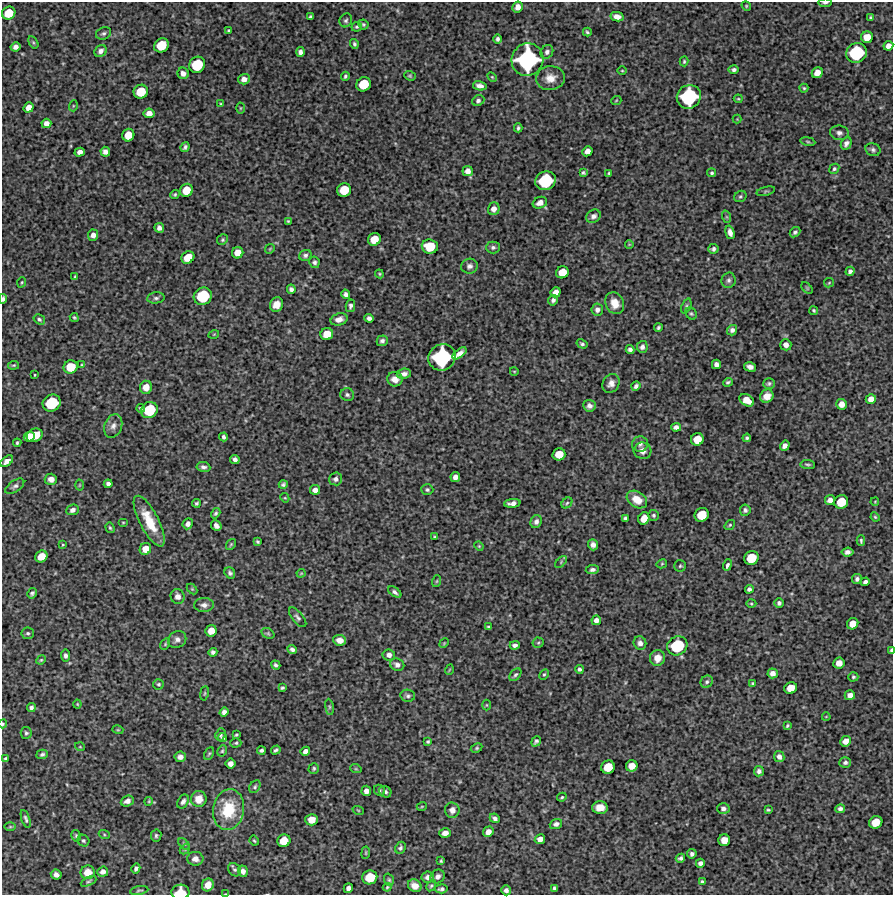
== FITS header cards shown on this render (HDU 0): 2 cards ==
NAXIS1  =                  891 /Length X axis
NAXIS2  =                  893 /Length Y axis

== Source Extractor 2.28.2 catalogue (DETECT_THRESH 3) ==
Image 891 x 893 px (HDU 0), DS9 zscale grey, 1 PNG px = 1 image px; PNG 895 x 897 px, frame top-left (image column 1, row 893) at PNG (2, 2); each listed source drawn as its Kron ellipse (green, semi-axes under 4 px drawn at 4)
Background 6520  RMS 300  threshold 912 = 3 sigma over >= 5 px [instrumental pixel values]
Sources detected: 369; all 369 listed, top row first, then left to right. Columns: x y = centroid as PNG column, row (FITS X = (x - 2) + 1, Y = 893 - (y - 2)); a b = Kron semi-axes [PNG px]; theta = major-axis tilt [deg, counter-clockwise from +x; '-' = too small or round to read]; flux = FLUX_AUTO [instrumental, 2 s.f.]
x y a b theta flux
825 3 6 3 5 4.7e+04
746 6 5 4 - 2.3e+04
518 7 5 5 - 1.2e+05
9 13 7 6 - 3.8e+05
311 17 3 3 - 3.6e+04
617 17 6 4 -13 1.3e+05
870 18 4 3 - 2.8e+04
346 20 7 6 - 4.4e+04
363 24 5 4 - 3.1e+04
357 27 5 5 - 3.4e+04
229 30 3 3 - 2.5e+04
587 32 4 3 - 2.9e+04
103 33 8 6 23 5.1e+04
867 37 6 6 - 2.4e+05
498 39 5 4 - 5.1e+04
33 42 6 4 -59 2.9e+04
354 44 5 4 - 3.8e+04
161 45 8 6 39 5.0e+05
888 46 5 4 - 1.2e+05
16 47 5 4 - 9.3e+04
101 51 7 5 47 7.9e+04
300 52 5 4 - 7.6e+04
547 52 7 6 - 6.6e+04
856 53 10 9 - 1.2e+06
527 60 16 15 - 2.6e+06
684 61 5 3 - 2.6e+04
197 65 8 7 - 6.9e+05
734 70 5 4 - 5.1e+04
622 71 5 3 - 1.8e+04
183 73 6 5 - 8.8e+04
817 73 6 5 - 1.7e+05
345 76 4 3 - 3.4e+04
410 76 6 4 -22 3.1e+04
492 77 6 3 -45 2.4e+04
550 78 14 12 6 2.3e+05
244 79 6 5 - 1.1e+05
364 84 7 7 - 5.1e+05
480 86 7 4 -11 9.1e+04
804 88 4 4 - 2.7e+04
141 92 7 6 - 4.6e+05
689 97 12 11 - 1.6e+06
738 99 4 3 - 2.1e+04
478 101 6 5 - 5.4e+04
616 101 5 3 - 1.7e+04
221 104 4 2 - 1.7e+04
73 106 5 3 - 2.0e+04
29 107 5 4 - 1.3e+05
240 108 5 3 - 1.9e+04
149 113 5 5 - 1.3e+05
737 119 4 4 - 1.9e+04
46 123 5 4 - 1.0e+05
518 128 4 3 - 3.8e+04
839 133 9 7 -7 7.6e+04
128 135 6 6 - 2.9e+05
808 141 7 4 -9 2.9e+04
846 144 7 5 63 7.3e+04
185 147 5 3 - 4.7e+04
873 150 8 6 -21 5.5e+04
587 151 5 4 - 1.3e+05
80 152 5 4 - 1.0e+05
105 152 5 5 - 8.5e+04
834 169 5 4 - 4.0e+04
468 171 5 5 - 1.1e+05
583 173 4 3 - 3.0e+04
609 173 3 3 - 2.2e+04
712 173 4 4 - 3.7e+04
545 181 10 9 - 1.2e+06
186 190 7 6 - 3.3e+05
344 190 7 6 - 4.4e+05
766 191 9 2 15 2.2e+04
175 194 5 4 - 3.1e+04
740 196 6 5 - 3.5e+04
540 203 7 5 22 1.2e+05
494 209 6 6 - 1.0e+05
593 216 7 6 - 7.8e+04
727 217 6 4 -71 2.5e+04
288 221 3 3 - 2.3e+04
159 228 5 4 - 7.9e+04
730 232 7 4 -74 1.1e+05
795 232 6 4 42 4.5e+04
93 235 5 5 - 9.2e+04
374 239 6 6 - 3.2e+05
222 240 5 5 - 3.2e+04
629 244 4 2 - 1.7e+04
430 246 8 7 - 4.8e+05
493 247 7 6 - 5.3e+04
270 249 5 4 - 2.2e+04
713 249 5 5 - 4.8e+04
238 253 6 5 - 2.0e+05
305 255 6 5 - 5.0e+04
188 257 7 5 38 3.1e+05
314 262 6 5 - 4.9e+04
470 266 8 7 - 7.6e+04
850 271 5 4 - 6.5e+04
562 272 6 6 - 3.0e+05
379 274 4 3 - 2.2e+04
75 277 4 3 - 2.7e+04
729 280 8 7 - 5.8e+04
22 282 5 4 - 2.3e+04
829 283 5 4 - 2.3e+04
807 288 7 4 -46 2.2e+04
291 289 5 4 - 6.2e+04
556 292 5 5 - 1.3e+05
346 294 5 4 - 6.9e+04
203 296 9 8 - 9.0e+05
156 298 9 5 6 5.0e+04
3 299 5 3 - 5.0e+04
553 300 5 4 - 6.3e+04
615 303 11 9 -66 2.5e+05
277 304 7 6 - 1.9e+05
350 306 6 4 78 5.2e+04
686 306 8 4 69 3.7e+04
597 310 6 6 - 8.6e+04
814 311 4 4 - 3.0e+04
691 313 6 5 - 3.5e+04
74 318 5 3 - 2.8e+04
369 318 5 4 - 6.4e+04
39 319 6 4 -33 3.7e+04
339 319 9 6 17 1.1e+05
658 328 4 3 - 3.6e+04
732 330 5 5 - 7.4e+04
214 334 5 3 - 1.7e+04
327 334 6 6 - 3.0e+05
382 341 5 5 - 5.7e+04
582 344 6 4 -31 3.6e+04
786 345 6 5 - 1.1e+05
642 347 6 5 - 6.8e+04
630 349 4 4 - 6.3e+04
460 353 8 4 38 1.2e+05
442 357 14 13 - 1.9e+06
716 364 5 4 - 7.9e+04
14 365 5 3 - 2.5e+04
82 365 3 3 - 2.3e+04
71 367 7 6 - 4.0e+05
750 367 6 4 -14 1.0e+05
514 371 4 3 - 1.6e+04
404 374 7 5 9 7.3e+04
35 375 3 2 - 1.6e+04
395 379 8 7 - 1.4e+05
728 382 5 4 - 3.6e+04
611 383 10 8 55 1.2e+05
769 383 6 5 - 3.7e+04
636 386 5 4 - 5.7e+04
146 387 6 6 - 1.8e+05
347 395 7 6 - 5.2e+04
767 396 7 6 - 1.8e+05
871 399 5 5 - 1.4e+05
747 400 8 5 -30 2.5e+05
52 403 9 8 - 8.3e+05
841 404 5 5 - 1.5e+05
589 406 6 6 - 8.4e+04
141 408 4 3 - 3.1e+04
149 410 8 7 - 7.4e+05
113 426 12 8 70 1.2e+05
676 427 5 4 - 7.8e+04
35 435 8 6 26 4.3e+05
29 437 6 5 - 2.3e+05
223 437 4 3 - 4.6e+04
747 438 4 4 - 3.8e+04
697 439 6 6 - 3.2e+05
17 443 4 3 - 3.1e+04
640 444 8 8 - 7.9e+04
785 446 5 4 - 9.6e+04
643 451 9 8 - 1.4e+05
559 454 6 6 - 2.9e+05
235 460 5 4 - 7.2e+04
7 461 7 4 38 1.0e+05
808 465 7 3 -5 3.4e+04
203 467 7 5 -7 5.9e+04
455 477 5 4 - 1.0e+05
51 479 6 5 - 1.2e+05
336 479 6 6 - 6.8e+04
108 484 4 4 - 6.1e+04
283 484 4 4 - 4.5e+04
79 485 5 3 - 1.8e+04
15 486 11 5 34 6.4e+04
315 490 5 5 - 1.1e+05
427 490 6 5 - 3.8e+04
285 498 5 3 - 2.0e+04
637 500 11 8 -32 2.9e+05
830 500 5 5 - 1.1e+05
841 502 7 6 - 4.2e+05
875 502 4 4 - 1.9e+04
196 503 4 4 - 3.7e+04
512 503 8 4 5 9.3e+04
567 503 6 5 - 3.7e+04
72 510 6 5 - 8.5e+04
745 510 6 5 - 4.8e+04
216 513 5 4 - 3.7e+04
653 515 5 5 - 3.6e+04
702 515 7 6 - 4.3e+05
875 517 5 4 - 2.4e+04
625 518 4 4 - 4.7e+04
644 518 6 5 - 2.3e+05
149 521 28 9 -63 5.7e+05
123 522 5 3 - 1.9e+04
536 522 7 5 65 7.2e+04
188 524 5 5 - 8.1e+04
730 525 6 4 37 2.7e+04
216 526 5 5 - 8.4e+04
110 528 5 4 - 3.0e+04
435 537 4 3 - 2.9e+04
861 541 5 3 - 3.2e+04
257 542 4 3 - 3.1e+04
231 544 6 4 54 2.5e+04
63 545 4 3 - 1.9e+04
593 545 5 5 - 8.8e+04
479 546 5 4 - 2.1e+04
145 549 6 5 - 2.0e+05
848 552 6 4 7 7.9e+04
41 556 6 5 - 2.7e+05
751 558 7 7 - 4.8e+05
561 562 7 4 47 3.2e+04
662 564 5 4 - 2.2e+04
727 565 6 3 68 5.5e+04
680 566 6 5 - 3.3e+04
592 570 6 4 8 6.2e+04
230 573 6 5 - 4.8e+04
301 573 4 4 - 1.7e+04
857 579 5 5 - 6.1e+04
437 581 6 4 71 2.3e+04
865 582 5 4 - 6.0e+04
192 589 6 4 -45 2.2e+04
749 589 4 4 - 5.6e+04
395 592 7 4 -36 5.6e+04
32 593 5 4 - 4.1e+04
178 596 7 7 - 1.0e+05
779 603 4 4 - 5.5e+04
751 604 5 3 - 2.3e+04
204 605 10 7 2 9.5e+04
298 617 12 5 -51 6.2e+04
596 620 5 4 - 9.1e+04
853 624 6 5 - 2.0e+05
489 627 3 3 - 3.5e+04
211 631 6 5 - 2.1e+05
28 633 6 6 - 4.3e+04
268 633 7 5 -31 3.1e+04
177 639 9 8 - 9.7e+04
340 640 6 5 - 1.3e+05
444 643 5 4 - 2.0e+04
538 643 5 5 - 2.7e+04
640 643 7 6 - 8.8e+04
165 644 6 4 61 2.6e+04
515 645 5 4 - 6.4e+04
677 646 10 9 - 9.9e+05
292 649 5 4 - 6.0e+04
891 650 4 3 - 3.3e+04
213 652 4 4 - 5.1e+04
389 655 6 5 - 8.4e+04
66 656 6 4 -83 6.4e+04
657 658 8 7 - 1.9e+05
41 660 5 4 - 2.2e+04
839 663 5 5 - 1.6e+05
276 665 5 4 - 4.5e+04
397 665 7 6 - 7.6e+04
579 669 4 4 - 4.3e+04
449 670 5 3 - 1.5e+04
773 673 5 5 - 1.0e+05
544 674 6 4 61 2.8e+04
515 675 7 5 50 3.9e+04
853 677 5 4 - 3.2e+04
707 682 6 5 - 4.3e+04
753 683 3 3 - 2.9e+04
158 684 5 5 - 3.3e+04
282 688 4 3 - 3.2e+04
791 688 6 5 - 2.6e+05
204 693 7 3 81 2.5e+04
850 695 5 4 - 1.1e+05
408 696 7 6 - 4.7e+04
77 704 4 4 - 1.8e+04
487 705 5 3 - 1.7e+04
31 707 4 4 - 5.5e+04
329 707 8 4 -82 3.7e+04
224 712 5 4 - 8.1e+04
826 717 4 2 - 1.4e+04
3 724 4 3 - 2.5e+04
787 726 4 3 - 2.8e+04
118 730 5 3 - 1.9e+04
26 733 6 5 - 3.7e+04
220 735 6 5 - 3.5e+04
236 735 4 3 - 2.7e+04
222 738 4 4 - 3.7e+04
428 741 4 3 - 2.8e+04
536 741 5 4 - 4.9e+04
845 741 5 5 - 1.5e+05
236 743 5 4 - 3.1e+04
80 747 5 3 - 1.7e+04
477 748 6 4 27 2.8e+04
261 750 4 3 - 4.3e+04
276 750 5 3 - 3.8e+04
222 751 6 4 63 2.8e+04
305 751 5 4 - 9.4e+04
42 754 6 4 17 4.8e+04
209 754 7 4 62 3.0e+04
180 757 5 5 - 8.8e+04
779 757 5 5 - 9.0e+04
5 758 3 3 - 2.8e+04
845 762 6 5 - 5.2e+04
230 764 5 5 - 1.1e+05
632 766 6 5 - 2.1e+05
608 767 7 6 - 4.1e+05
314 768 5 5 - 3.9e+04
356 769 6 3 -18 2.0e+04
759 771 5 5 - 6.1e+04
255 787 7 5 52 3.9e+04
379 790 6 5 - 3.7e+04
366 791 5 4 - 1.0e+05
385 792 6 5 - 5.1e+04
562 797 5 4 - 2.9e+04
199 799 8 8 - 2.2e+05
127 801 7 5 24 1.0e+05
149 801 4 3 - 2.0e+04
183 801 7 5 61 6.9e+04
422 806 5 3 - 1.8e+04
600 807 8 6 2 2.2e+05
723 808 6 5 - 6.6e+04
840 809 5 4 - 5.8e+04
228 810 20 15 80 8.5e+05
358 810 6 3 -19 2.0e+04
452 810 7 7 - 1.0e+05
768 810 3 3 - 2.3e+04
495 818 5 4 - 6.1e+04
26 819 9 4 -72 4.9e+04
312 820 6 5 - 2.2e+05
876 822 7 6 - 3.2e+05
556 824 6 4 19 6.3e+04
10 827 6 4 1 2.3e+04
488 832 5 5 - 1.4e+05
445 833 6 4 17 1.1e+05
104 834 5 3 - 2.6e+04
156 835 6 5 - 3.6e+04
76 836 6 4 -75 3.2e+04
540 839 5 5 - 1.3e+05
724 840 6 5 - 2.0e+05
83 841 6 5 - 3.9e+04
254 841 5 3 - 2.4e+04
284 841 6 6 - 3.4e+05
184 844 7 4 -45 3.4e+04
400 848 6 5 - 4.9e+04
185 849 6 4 45 3.0e+04
366 853 6 3 82 2.1e+04
692 854 4 4 - 6.0e+04
680 858 5 4 - 4.7e+04
195 859 8 7 - 1.2e+05
441 861 3 3 - 2.4e+04
700 863 4 4 - 7.0e+04
136 868 5 4 - 6.4e+04
235 870 7 5 -44 4.3e+04
243 871 6 5 - 9.1e+04
88 872 7 7 - 2.2e+05
103 872 5 5 - 9.2e+04
56 875 5 5 - 8.1e+04
438 876 7 6 - 6.9e+04
370 877 7 7 - 5.1e+05
428 877 6 5 - 8.7e+04
389 880 6 4 -72 3.1e+04
88 881 8 4 26 3.4e+04
702 882 4 4 - 3.2e+04
208 885 6 6 - 1.8e+05
415 886 7 6 - 1.7e+05
431 886 6 4 59 3.2e+04
387 887 4 3 - 2.1e+04
348 888 5 4 - 9.1e+04
554 888 4 3 - 3.3e+04
441 889 7 4 4 4.9e+04
506 890 5 5 - 7.5e+04
139 891 9 3 10 3.0e+04
180 892 9 7 2 4.1e+05
226 894 3 2 - 1.5e+04
At the frame edge (FLAGS 8, measured only in part): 6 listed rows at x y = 825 3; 3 299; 891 650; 3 724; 180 892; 226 894